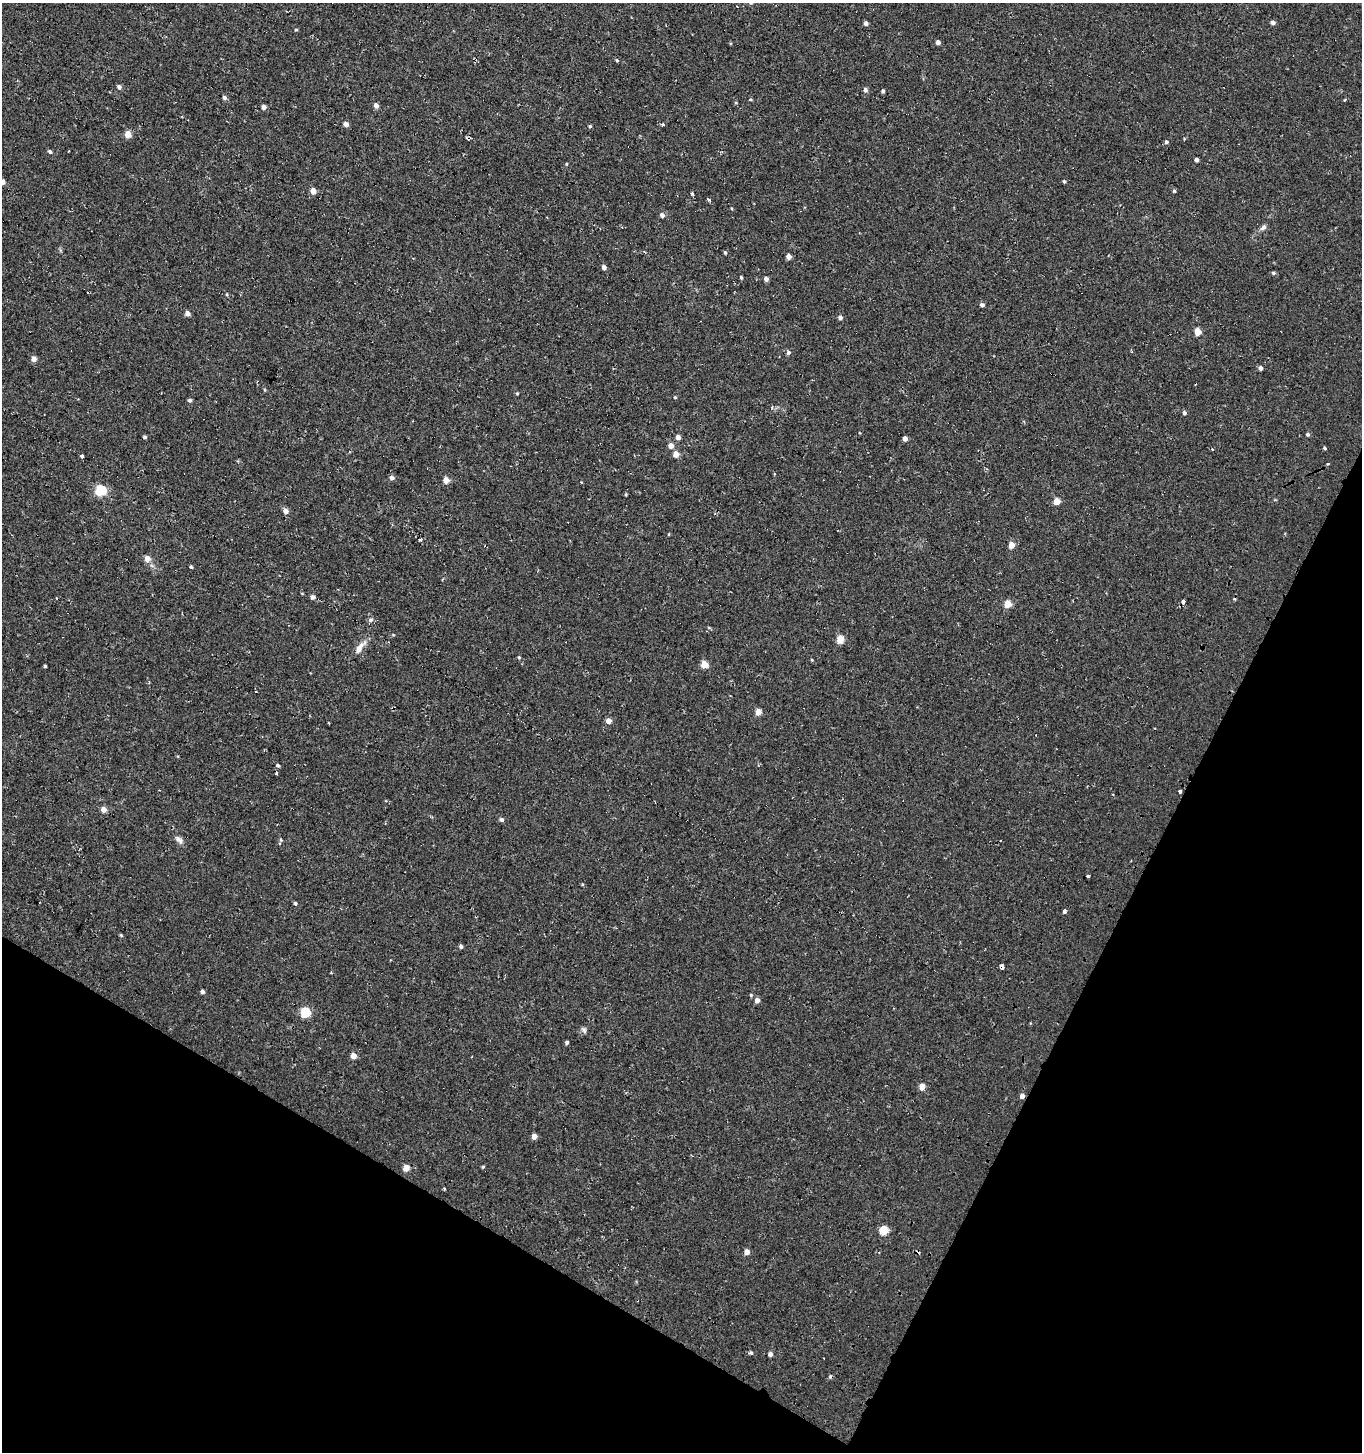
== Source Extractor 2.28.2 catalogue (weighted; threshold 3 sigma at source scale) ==
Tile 15 of 4 x 4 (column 3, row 4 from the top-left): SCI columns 2967-4326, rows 7-1456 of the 5950 x 5842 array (HDU 1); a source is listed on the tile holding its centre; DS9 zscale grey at full resolution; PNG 1364 x 1454 px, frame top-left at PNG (2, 3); no overlay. Shown black and unused: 25% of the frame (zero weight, under 2 of 3 exposures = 3% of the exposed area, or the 3 px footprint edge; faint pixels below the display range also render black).
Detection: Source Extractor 2.28.2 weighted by HDU 2 'WHT'; one run over the whole footprint, this tile lists its part. Background 0.00441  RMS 0.005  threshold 0.0225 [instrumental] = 3 sigma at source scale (4.5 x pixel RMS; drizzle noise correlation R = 1.50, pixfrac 1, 0.0396/0.0396 arcsec/px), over >= 5 px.
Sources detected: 116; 8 cosmic-ray / hot-pixel residue — not listed; the other 108 listed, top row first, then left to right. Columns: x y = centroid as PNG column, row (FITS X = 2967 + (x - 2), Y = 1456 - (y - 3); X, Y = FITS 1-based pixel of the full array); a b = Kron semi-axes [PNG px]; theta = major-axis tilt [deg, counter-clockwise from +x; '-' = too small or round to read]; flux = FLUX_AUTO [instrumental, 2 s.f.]
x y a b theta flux
866 23 4 4 - 1.5
1273 23 4 4 - 1.8
296 30 4 3 - 0.5
938 42 4 4 - 2.3
617 60 5 3 - 0.55
119 87 5 5 - 1.8
865 90 5 4 - 1.5
883 91 4 3 - 0.94
224 98 5 5 - 1.1
1344 100 4 3 - 0.37
376 106 5 4 - 2.4
264 107 4 4 - 2.2
346 124 5 4 - 2.9
663 125 3 3 - 4.4
590 126 4 4 - 0.68
128 134 5 5 - 6.6
1166 142 5 5 - 0.98
50 152 5 4 - 1.1
1196 160 4 3 - 1.5
566 164 5 3 - 0.4
1064 181 4 3 - 0.79
3 182 5 4 - 2.4
313 191 5 4 - 5.2
1174 191 4 4 - 0.6
692 194 3 3 - 3.2
709 200 4 3 - 6.6
662 215 5 5 - 1.9
1263 227 8 6 47 1.6
725 252 5 4 - 0.66
788 257 4 4 - 3.7
604 267 4 4 - 2.3
1273 273 4 4 - 0.77
741 277 4 3 - 0.75
766 279 4 4 - 2.1
227 294 5 3 - 0.5
982 305 4 4 - 1.5
187 313 5 4 - 2.7
840 317 5 5 - 1.6
1197 332 5 4 - 8.8
788 353 5 5 - 1.2
34 359 5 4 - 3.4
1260 368 4 4 - 1.8
517 393 4 4 - 0.5
675 397 4 4 - 0.49
190 400 4 4 - 1.1
1184 413 5 4 - 1.1
1308 434 5 4 - 0.96
145 437 4 3 - 1.1
678 437 4 4 - 2.4
905 439 4 4 - 2.5
671 446 5 5 - 3.8
1324 448 3 3 - 1.4
676 454 4 4 - 6.1
82 456 3 3 - 7.3
392 478 5 5 - 1.9
446 480 5 4 - 5.2
101 490 5 5 - 37
626 494 4 3 - 0.47
1057 501 5 4 - 8.3
286 511 5 4 - 3.1
669 534 4 2 - 0.4
420 540 5 3 - 0.56
1011 545 5 4 - 6.9
147 559 8 8 - 2.4
191 567 4 3 - 0.78
312 597 5 5 - 1.8
1183 601 4 3 - 2.6
1007 604 5 4 - 11
371 620 6 6 - 1.3
393 635 5 3 - 0.46
840 639 5 5 - 11
360 647 22 8 53 4.3
519 657 5 4 - 0.61
704 664 5 5 - 9.9
45 666 3 3 - 0.7
758 712 5 4 - 6.5
608 721 5 4 - 3.8
278 765 5 4 - 0.91
276 772 3 3 - 2
1180 791 4 3 - 2.9
104 810 5 5 - 3.7
501 820 5 4 - 1.2
179 839 12 7 -40 2.3
281 840 5 4 - 0.59
1088 876 3 3 - 1.8
582 884 5 4 - 0.51
295 904 4 4 - 0.94
1064 911 4 3 - 1.9
121 935 6 4 -45 0.56
461 946 5 4 - 1.2
1001 966 4 3 - 150
202 992 4 4 - 1.6
751 995 5 4 - 0.56
757 1000 5 5 - 2.9
305 1012 5 5 - 29
584 1030 9 5 -61 1.2
567 1042 4 4 - 0.95
353 1056 5 4 - 4.4
922 1087 5 4 - 6.1
1022 1096 4 4 - 2.3
534 1136 5 4 - 3.5
483 1167 4 3 - 0.6
406 1168 5 4 - 6.1
884 1230 5 5 - 19
747 1252 5 4 - 3.5
751 1353 5 5 - 0.93
770 1354 4 4 - 1.9
824 1358 3 2 - 0.58
Overlapping masked pixels (flux is a lower limit): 4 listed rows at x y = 1183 601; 1180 791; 1001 966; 1022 1096
Isophote crosses this tile's border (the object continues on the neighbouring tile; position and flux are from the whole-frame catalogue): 1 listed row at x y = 3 182